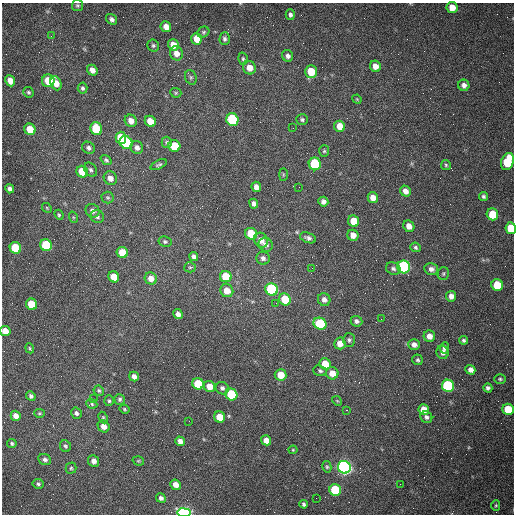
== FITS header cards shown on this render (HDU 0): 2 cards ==
NAXIS1  =                  512 /fastest changing axis
NAXIS2  =                  512 /next to fastest changing axis

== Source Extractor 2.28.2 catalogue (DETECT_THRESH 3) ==
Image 512 x 512 px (HDU 0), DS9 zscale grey, 1 PNG px = 1 image px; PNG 516 x 516 px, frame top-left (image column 1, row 512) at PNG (2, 3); each listed source drawn as its Kron ellipse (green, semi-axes under 4 px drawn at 4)
Background 1480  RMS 22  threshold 66.8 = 3 sigma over >= 5 px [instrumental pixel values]
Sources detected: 164; all 164 listed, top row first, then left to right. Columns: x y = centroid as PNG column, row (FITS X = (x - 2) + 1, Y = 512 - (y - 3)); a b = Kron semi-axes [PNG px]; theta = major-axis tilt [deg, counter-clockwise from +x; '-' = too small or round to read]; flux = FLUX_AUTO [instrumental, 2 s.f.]
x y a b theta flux
77 5 5 5 - 2200
452 7 6 5 - 18000
290 15 5 4 - 3900
112 19 6 5 - 4600
166 27 5 5 - 11000
203 32 6 5 - 2500
51 36 3 2 - 1500
197 39 6 5 - 21000
225 39 6 5 - 3700
153 45 6 6 - 2800
173 45 6 5 - 14000
176 53 7 6 - 11000
288 56 6 5 - 5400
243 59 6 4 -74 2600
375 66 6 5 - 12000
249 68 7 6 - 14000
92 70 5 5 - 8500
311 72 6 6 - 40000
191 77 7 5 -69 2900
10 81 6 5 - 14000
48 81 6 6 - 35000
56 83 7 5 -66 16000
464 85 6 5 - 6600
82 88 5 5 - 3200
28 92 5 5 - 2400
176 93 5 5 - 2100
357 99 5 4 - 1600
232 120 6 6 - 150000
302 120 6 5 - 3100
131 121 6 5 - 11000
150 121 6 5 - 22000
340 126 6 5 - 20000
293 128 2 2 - 720
30 129 6 5 - 32000
96 129 6 6 - 67000
121 138 6 5 - 44000
126 142 7 6 - 110000
167 142 5 5 - 2900
174 146 6 6 - 49000
89 148 7 5 -36 4000
137 148 6 6 - 6500
324 151 6 5 - 2300
106 160 6 4 -37 2800
507 162 9 6 70 68000
315 164 6 6 - 110000
159 165 9 4 24 2700
446 165 5 5 - 2200
91 170 8 5 -56 3600
82 172 6 5 - 33000
283 174 6 3 90 1600
110 178 7 6 - 9800
256 187 5 5 - 8500
299 187 2 2 - 830
10 189 5 4 - 4900
405 191 6 5 - 8600
483 196 4 4 - 3100
108 198 6 6 - 2600
373 198 5 5 - 11000
323 202 5 5 - 5500
254 204 5 4 - 4900
47 208 5 4 - 1700
93 211 7 6 - 6600
492 214 6 5 - 39000
59 215 5 4 - 2200
73 217 6 3 -71 1500
97 217 7 6 - 4200
354 221 6 5 - 25000
409 226 6 5 - 11000
511 228 6 5 - 39000
251 234 6 5 - 42000
353 235 5 5 - 11000
308 238 8 5 -20 4900
261 240 8 6 -53 13000
165 242 6 5 - 2900
46 245 6 5 - 99000
266 245 7 6 - 6800
416 247 5 4 - 2800
15 248 6 5 - 86000
122 253 6 5 - 37000
194 257 5 4 - 4800
263 258 7 6 - 5100
190 267 5 5 - 2200
404 267 6 6 - 280000
312 268 2 2 - 680
393 269 7 6 - 4300
431 269 7 6 - 6500
443 273 6 5 - 2500
114 277 6 5 - 31000
226 277 6 5 - 41000
151 278 6 6 - 12000
497 285 6 5 - 42000
272 289 6 6 - 200000
227 291 7 6 - 17000
451 296 5 5 - 8300
285 299 6 5 - 50000
324 300 6 6 - 6900
276 303 3 2 - 1200
32 304 6 5 - 54000
178 314 5 4 - 7100
381 319 2 2 - 860
356 321 6 5 - 4700
320 324 7 5 -27 110000
5 331 5 5 - 17000
429 336 6 5 - 11000
349 340 7 6 - 3400
464 340 4 4 - 2800
340 343 6 5 - 15000
414 345 6 5 - 7800
30 348 5 4 - 1900
445 348 5 4 - 4900
443 352 7 6 - 7500
418 360 5 5 - 2500
325 364 6 5 - 26000
470 370 5 4 - 6500
320 371 7 5 -20 3200
332 373 6 6 - 17000
280 375 6 5 - 22000
134 376 5 4 - 6500
500 379 5 5 - 2400
198 384 6 5 - 50000
209 386 6 5 - 17000
448 386 6 6 - 170000
222 388 7 6 - 4500
488 388 4 4 - 3700
99 391 5 5 - 2500
231 394 6 5 - 99000
31 396 5 4 - 3800
94 399 2 2 - 630
120 399 5 5 - 3000
109 401 5 4 - 2300
337 401 5 4 - 1500
92 404 5 4 - 2200
124 409 5 3 - 1800
508 409 6 5 - 48000
346 410 3 2 - 1700
424 410 5 5 - 20000
39 413 5 4 - 2100
76 413 5 5 - 4300
16 416 5 4 - 10000
103 417 6 4 -64 2000
220 417 6 5 - 28000
426 417 6 5 - 4300
189 421 2 2 - 590
104 426 6 5 - 13000
266 440 5 5 - 13000
180 441 5 4 - 8200
12 443 5 4 - 2900
65 446 6 5 - 2700
293 450 4 4 - 1600
45 460 6 5 - 4900
94 461 6 5 - 8300
138 461 6 4 -18 1800
327 467 6 4 -75 2300
344 467 6 6 - 720000
71 468 5 5 - 2600
38 484 5 5 - 2800
400 484 2 2 - 680
176 485 5 5 - 13000
335 490 6 5 - 91000
161 498 5 4 - 4200
316 498 2 2 - 3300
304 504 4 3 - 2900
496 505 5 4 - 2000
184 513 6 4 -8 430000
At the frame edge (FLAGS 8, measured only in part): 3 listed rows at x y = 511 228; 5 331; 184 513